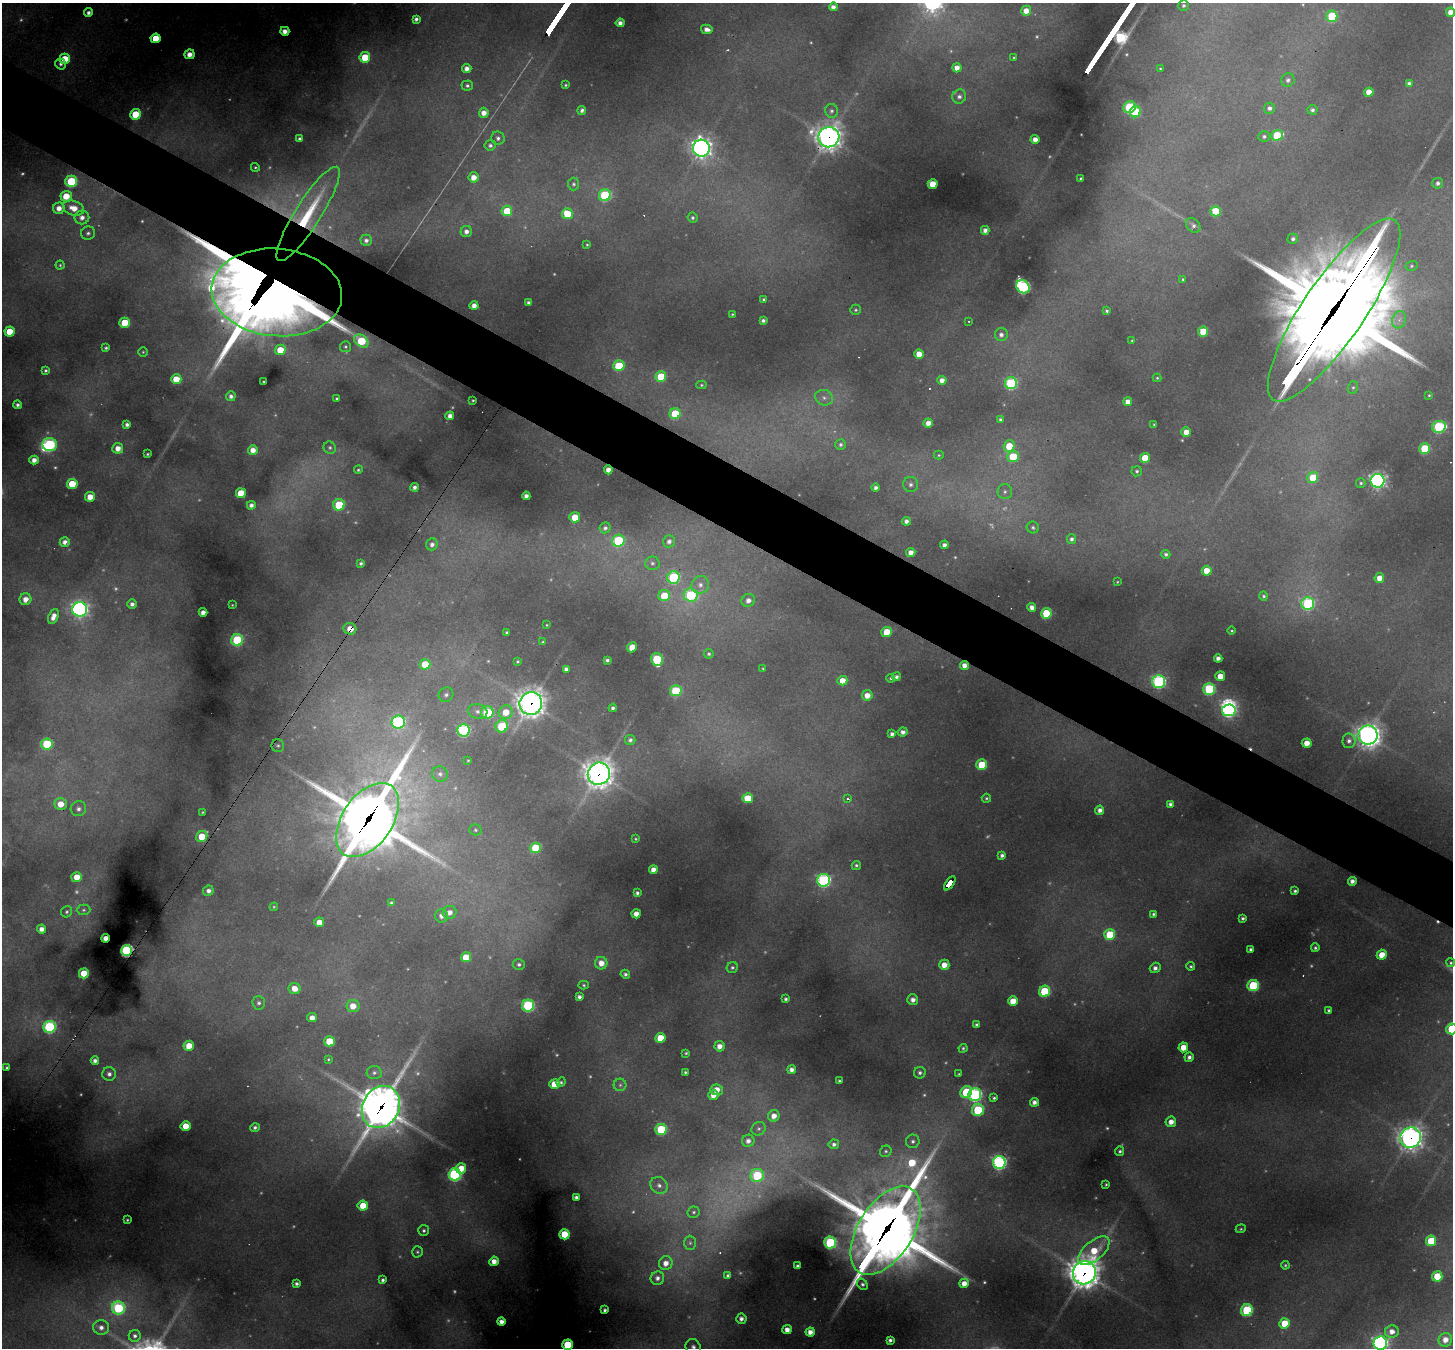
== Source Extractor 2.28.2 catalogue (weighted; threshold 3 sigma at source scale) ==
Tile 11 of 4 x 4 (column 3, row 3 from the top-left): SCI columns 2901-4351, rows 1629-2974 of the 5801 x 5809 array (HDU 1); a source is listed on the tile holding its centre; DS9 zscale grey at full resolution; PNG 1455 x 1350 px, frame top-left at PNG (2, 3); each listed source drawn as its Kron ellipse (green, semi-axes under 4 px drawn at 4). Shown black and unused: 5% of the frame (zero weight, under 2 of 3 exposures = <1% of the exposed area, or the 3 px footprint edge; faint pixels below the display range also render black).
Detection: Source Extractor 2.28.2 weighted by HDU 2 'WHT'; one run over the whole footprint, this tile lists its part. Background 0.331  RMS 0.013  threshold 0.0563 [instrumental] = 3 sigma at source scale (4.5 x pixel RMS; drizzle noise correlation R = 1.50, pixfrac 1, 0.05/0.05 arcsec/px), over >= 5 px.
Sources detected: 437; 50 too faint to see at this stretch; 4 inside a brighter object's white glare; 5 cosmic-ray / hot-pixel residue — neither listed nor drawn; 1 inside a brighter listed object's ellipse — not listed separately; the other 377 listed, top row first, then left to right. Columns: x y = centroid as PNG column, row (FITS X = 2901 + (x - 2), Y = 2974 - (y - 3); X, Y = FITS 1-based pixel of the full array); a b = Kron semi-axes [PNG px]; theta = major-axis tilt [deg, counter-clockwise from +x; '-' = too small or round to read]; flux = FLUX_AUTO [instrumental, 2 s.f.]
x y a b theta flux
1184 6 5 5 - 3.4
833 7 4 4 - 8
1026 11 5 5 - 16
1450 12 5 4 - 12
88 13 4 4 - 5.7
1332 16 6 5 - 91
416 19 4 4 - 4.5
620 23 4 4 - 8.1
707 29 5 4 - 9.1
285 31 4 4 - 12
155 38 5 5 - 40
189 54 5 5 - 13
365 57 5 5 - 49
1014 57 3 2 - 1.5
65 59 5 5 - 36
61 64 6 5 - 4.1
957 68 4 4 - 13
467 69 4 4 - 9.2
1160 69 4 3 - 1.7
1288 80 7 6 - 5.1
1409 83 4 4 - 5
467 85 5 5 - 3.3
566 85 3 3 - 1.8
1369 92 5 4 - 19
959 96 7 6 - 6.5
1130 107 6 5 - 140
1269 108 5 5 - 5
582 110 4 4 - 4.5
1312 110 5 5 - 4.5
831 111 7 6 - 4.1
1135 112 6 5 - 72
484 113 5 5 - 12
135 114 5 5 - 67
1277 135 6 5 - 65
1264 136 6 5 - 3.5
829 137 10 10 - 1400
498 138 7 6 - 4.9
300 139 4 4 - 4.4
1035 139 4 4 - 12
490 145 5 5 - 3.9
701 148 8 8 - 880
255 167 4 4 - 2.1
474 177 5 5 - 15
1080 178 3 3 - 1.6
71 181 6 6 - 120
1438 183 5 5 - 4.8
574 184 6 5 - 3.4
933 184 5 4 - 36
605 195 6 6 - 140
66 196 5 5 - 31
59 208 6 5 - 13
74 208 11 7 -17 21
507 211 5 5 - 48
1216 211 5 5 - 63
308 214 55 13 58 95
567 214 5 5 - 45
82 217 7 7 - 9.1
692 218 5 5 - 3
1193 225 8 6 -48 5.1
985 230 4 4 - 7.9
466 231 5 5 - 7.7
88 233 7 6 - 4.1
1293 239 5 5 - 4.4
366 240 6 5 - 5.8
587 245 3 2 - 1.3
60 265 4 4 - 2
1411 266 6 5 - 2.3
1183 279 4 3 - 2.1
1023 287 7 6 - 290
277 292 65 43 -5 4100
764 299 3 3 - 2.8
528 303 4 4 - 4.3
474 306 4 4 - 10
856 310 5 5 - 2.3
1334 310 108 30 56 39000
1107 311 3 3 - 2.7
732 314 3 3 - 1.5
1399 320 9 6 73 7.1
763 321 4 3 - 4.6
969 321 3 3 - 1.7
125 323 5 5 - 48
10 331 5 5 - 35
1203 331 5 5 - 44
1001 335 6 6 - 6.8
1132 340 3 3 - 1.5
361 341 8 5 -36 73
345 347 5 5 - 2.5
106 348 3 3 - 2.5
280 350 5 5 - 31
143 352 5 5 - 1.7
919 354 5 4 - 19
619 366 5 5 - 64
46 371 4 3 - 2.5
661 377 5 5 - 59
1157 378 4 4 - 1.6
176 379 5 5 - 28
942 380 4 4 - 9.6
263 381 3 2 - 1.2
1011 383 6 6 - 190
701 385 5 4 - 1.8
1353 387 6 5 - 2.5
1429 395 3 3 - 1.4
231 396 5 4 - 5.2
824 398 9 7 -24 6.6
337 399 3 3 - 1.9
473 400 3 2 - 1.5
1128 402 4 4 - 12
17 405 4 4 - 4.2
675 414 5 5 - 63
450 416 4 4 - 9.5
1000 420 4 3 - 3.3
928 423 4 4 - 12
1154 424 3 2 - 1.4
127 425 4 4 - 5.7
1439 427 7 6 - 170
1186 432 5 4 - 18
50 445 7 6 - 200
841 445 5 5 - 3.6
1009 446 6 5 - 41
118 448 5 5 - 14
330 448 6 6 - 3
1425 449 5 5 - 92
253 450 5 5 - 13
147 454 3 3 - 1.8
939 455 5 4 - 1.7
1013 457 6 5 - 64
1145 458 5 5 - 40
34 460 4 4 - 10
358 470 4 4 - 2.2
608 470 4 4 - 11
1137 471 5 5 - 2.8
1313 477 6 5 - 44
1378 481 7 7 - 540
1361 483 5 4 - 2.6
72 484 5 5 - 52
911 484 7 7 - 5.8
414 487 4 4 - 5.3
876 488 4 4 - 5.2
1005 492 7 7 - 5
241 493 5 5 - 45
526 496 4 4 - 7.1
90 497 5 5 - 18
251 505 4 4 - 6.4
339 505 6 5 - 76
575 517 5 5 - 34
906 521 4 4 - 6.6
1033 527 6 6 - 3.3
605 528 6 5 - 4.1
1071 539 5 4 - 4.2
618 541 6 6 - 130
669 541 6 5 - 6
65 542 5 4 - 9.2
432 544 6 5 - 6.4
944 545 4 4 - 6.3
911 552 4 4 - 11
1166 554 4 4 - 3.5
361 563 4 4 - 3.3
652 563 7 6 - 4.1
1207 571 5 5 - 26
674 577 6 6 - 160
1379 578 5 5 - 16
1117 582 3 2 - 1.2
700 585 9 8 - 9.1
691 595 7 6 - 120
664 596 6 5 - 37
1264 596 5 4 - 2.8
25 599 6 6 - 14
748 600 7 6 - 8.8
132 604 5 5 - 5.9
1308 604 6 6 - 190
232 605 2 2 - 0.94
1032 607 4 4 - 8.8
80 609 7 7 - 530
203 612 4 4 - 9.4
1046 613 5 5 - 88
53 617 8 5 66 12
547 625 3 2 - 1
350 629 6 5 - 16
1232 631 4 4 - 1.8
887 632 5 5 - 37
507 633 4 3 - 3.7
237 640 6 5 - 130
543 642 3 3 - 1.6
632 647 6 4 47 18
709 654 5 4 - 2.7
1218 658 4 4 - 7.8
657 659 7 5 -79 110
607 660 4 3 - 3.1
517 662 3 3 - 2
425 664 5 5 - 43
964 665 4 4 - 11
763 668 3 3 - 1.3
566 669 4 4 - 5.3
1220 676 5 5 - 23
896 677 4 4 - 4.6
891 678 4 4 - 2.3
842 681 5 4 - 20
1159 681 6 6 - 290
1209 689 6 6 - 150
676 691 6 5 - 89
446 695 8 7 - 5.3
867 695 5 5 - 16
531 703 11 11 - 1600
613 708 4 3 - 3.6
1229 710 7 6 - 330
478 711 10 7 -13 7.9
506 712 7 6 - 28
487 713 6 6 - 100
398 722 6 6 - 230
502 726 6 6 - 83
463 730 6 6 - 230
903 732 5 4 - 6.9
892 734 4 4 - 5.1
1368 735 9 9 - 1200
630 740 5 5 - 4.6
1349 741 7 6 - 6
1307 743 5 4 - 19
47 744 5 5 - 100
278 746 6 6 - 2.9
468 760 3 2 - 1.3
982 765 5 5 - 64
440 774 8 7 - 6.1
599 774 11 11 - 1700
748 798 5 5 - 43
986 798 4 4 - 2.3
847 799 4 4 - 4.6
61 804 6 5 - 21
1170 804 4 4 - 4.2
78 809 8 7 - 6.6
1100 810 4 4 - 8
202 812 3 2 - 1.3
367 820 42 25 55 9900
475 830 6 5 - 2.8
202 836 6 5 - 33
636 839 3 3 - 1.4
535 848 5 5 - 72
1002 855 4 4 - 4.7
856 865 5 4 - 3.1
653 870 4 4 - 13
77 877 5 5 - 22
824 880 6 6 - 300
1352 881 4 4 - 7.5
950 883 8 4 56 69
208 891 5 5 - 6.7
1295 891 4 3 - 3.2
637 893 4 4 - 3.5
391 903 4 3 - 3.8
274 907 4 4 - 1.6
84 910 7 5 1 2.7
67 912 6 5 - 2.7
450 912 7 6 - 12
636 914 5 4 - 14
1153 914 4 3 - 2.9
441 916 7 6 - 8.1
1243 918 3 3 - 3.3
319 922 5 5 - 19
41 929 4 4 - 9.5
1110 935 5 5 - 76
106 938 4 4 - 13
1315 948 4 4 - 2.9
1251 949 4 3 - 5
127 950 5 5 - 300
1382 955 5 5 - 25
466 957 5 5 - 30
601 963 6 6 - 15
1451 963 4 4 - 2.1
519 964 6 5 - 3.5
944 965 5 5 - 17
1191 966 4 4 - 2.6
732 967 6 5 - 3.3
1155 968 5 5 - 6.3
84 973 5 5 - 44
625 974 5 4 - 4.1
584 985 5 4 - 2.1
1253 985 6 5 - 130
294 988 6 5 - 17
1045 991 6 5 - 110
579 997 4 4 - 5.4
786 999 4 3 - 3
913 1000 5 5 - 8.7
1013 1001 5 5 - 26
259 1003 7 6 - 3.9
353 1006 6 6 - 19
528 1006 6 6 - 190
1329 1010 4 3 - 3.3
312 1018 5 4 - 12
976 1025 4 3 - 2.9
50 1027 6 6 - 210
1452 1029 5 5 - 81
660 1038 5 5 - 32
329 1041 5 5 - 47
189 1046 5 5 - 25
719 1046 5 5 - 12
1183 1047 5 5 - 22
963 1048 4 4 - 2.3
686 1053 3 3 - 2
1189 1057 5 4 - 6
328 1059 3 3 - 1.6
95 1061 4 4 - 6.7
7 1067 3 3 - 1.7
792 1070 4 4 - 7.7
685 1072 3 3 - 2.2
374 1073 7 6 - 4.7
920 1073 6 6 - 4.7
109 1074 7 7 - 6.7
959 1074 3 3 - 1.9
839 1081 3 3 - 2.2
561 1082 5 4 - 2.4
554 1084 5 5 - 32
620 1085 6 6 - 3.5
717 1090 6 5 - 17
966 1092 6 5 - 92
713 1095 5 5 - 13
975 1095 6 6 - 260
994 1098 3 3 - 2.4
1034 1102 4 4 - 7.5
381 1107 22 18 61 3500
978 1110 6 6 - 120
774 1116 6 5 - 13
1171 1122 5 5 - 13
186 1126 5 4 - 26
255 1127 5 4 - 3.6
661 1129 5 5 - 110
758 1129 7 6 - 4
1411 1138 10 10 - 1000
748 1141 6 6 - 8.5
913 1141 7 6 - 4.9
834 1144 5 5 - 5.1
886 1151 6 5 - 2.8
1120 1151 5 4 - 3
999 1162 6 6 - 380
461 1168 5 5 - 25
455 1174 6 6 - 300
757 1175 7 6 - 110
1106 1184 3 3 - 1.7
659 1185 9 8 - 8.8
576 1197 4 3 - 4.5
363 1205 5 5 - 29
694 1212 6 5 - 3
127 1220 3 3 - 1.7
1241 1229 5 4 - 1.8
424 1230 5 5 - 3.3
886 1231 49 27 58 11000
564 1234 5 5 - 49
1431 1241 5 5 - 54
830 1242 6 6 - 200
690 1243 7 6 - 3.4
1094 1251 19 9 41 44
417 1252 6 5 - 2.5
494 1261 5 4 - 14
666 1263 7 6 - 14
1285 1265 4 4 - 2
797 1266 4 3 - 3.5
1084 1273 12 11 - 2200
728 1276 4 4 - 4.6
1437 1276 5 5 - 48
657 1278 7 6 - 7.5
383 1280 4 3 - 3.6
964 1283 5 4 - 14
296 1284 4 3 - 4.2
862 1284 6 4 -54 3.4
118 1308 6 6 - 170
605 1310 4 3 - 4.1
1247 1310 6 5 - 130
741 1319 5 5 - 7.5
501 1322 4 4 - 9.7
1284 1323 5 5 - 38
101 1327 8 7 - 8.1
787 1330 5 4 - 13
810 1332 4 4 - 13
1392 1332 7 6 - 11
135 1336 6 6 - 4.6
890 1340 4 4 - 4.2
1445 1340 7 6 - 14
1380 1343 7 6 - 480
567 1345 5 5 - 91
693 1347 8 7 - 6
Overlapping masked pixels (flux is a lower limit): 16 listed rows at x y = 829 137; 308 214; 277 292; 1334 310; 608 470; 350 629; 964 665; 531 703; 599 774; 367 820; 950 883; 127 950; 381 1107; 1411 1138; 886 1231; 1084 1273
Isophote crosses this tile's border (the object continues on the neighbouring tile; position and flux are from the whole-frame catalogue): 6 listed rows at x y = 1450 12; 1334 310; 1452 1029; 1380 1343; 567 1345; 693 1347
Unlisted compact peaks at least as high as the median listed source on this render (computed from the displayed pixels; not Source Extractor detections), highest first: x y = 1119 35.